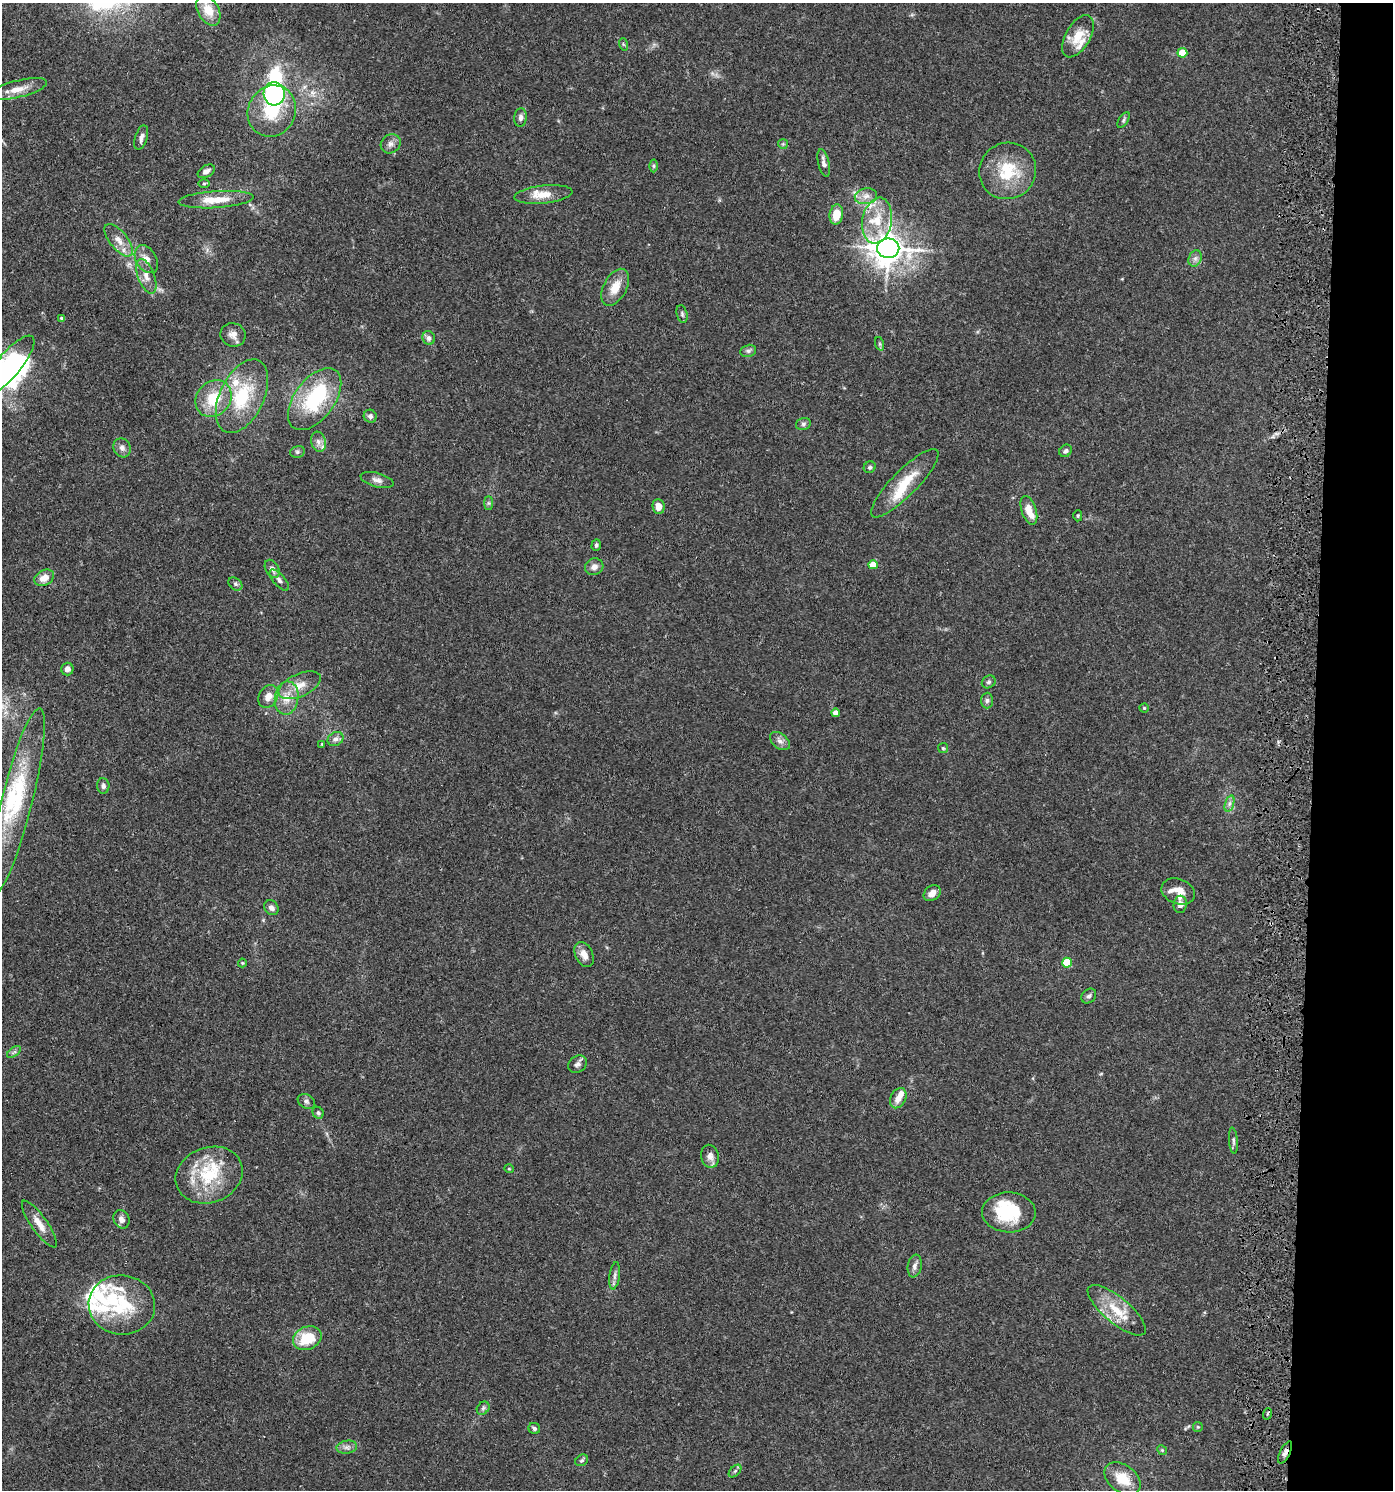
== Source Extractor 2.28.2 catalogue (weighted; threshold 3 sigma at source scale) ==
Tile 6 of 3 x 3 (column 3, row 2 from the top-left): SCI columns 3050-4440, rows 1495-2982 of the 4601 x 4480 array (HDU 1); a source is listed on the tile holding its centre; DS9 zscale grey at full resolution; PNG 1395 x 1492 px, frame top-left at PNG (2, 3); each listed source drawn as its Kron ellipse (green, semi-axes under 4 px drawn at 4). Shown black and unused: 6% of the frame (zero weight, under 3 of 5 exposures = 3% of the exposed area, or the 3 px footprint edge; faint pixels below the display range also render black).
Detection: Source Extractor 2.28.2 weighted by HDU 2 'WHT'; one run over the whole footprint, this tile lists its part. Background 0.0249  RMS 0.0022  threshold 0.00982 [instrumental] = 3 sigma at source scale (4.5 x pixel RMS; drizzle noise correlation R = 1.50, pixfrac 1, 0.05/0.05 arcsec/px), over >= 5 px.
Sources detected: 130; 4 inside a brighter object's white glare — neither listed nor drawn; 18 inside a brighter listed object's ellipse — not listed separately; the other 108 listed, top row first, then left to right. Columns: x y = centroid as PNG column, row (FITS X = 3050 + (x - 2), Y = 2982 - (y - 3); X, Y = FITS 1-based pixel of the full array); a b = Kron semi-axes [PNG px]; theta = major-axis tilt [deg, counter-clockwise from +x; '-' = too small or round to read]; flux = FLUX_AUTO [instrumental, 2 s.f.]
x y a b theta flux
208 10 16 10 -61 4.1
1078 36 23 12 60 4.3
623 44 6 4 -71 0.28
1182 53 5 5 - 6.3
18 89 30 8 14 3
274 94 11 10 - 33
272 111 26 23 62 9.1
520 118 9 6 84 0.89
1123 120 9 4 58 0.43
141 138 12 6 73 0.98
391 144 10 9 - 1.1
783 144 5 5 - 0.3
824 163 14 5 -77 1
653 166 6 4 -89 0.35
206 171 9 5 29 1
1008 171 29 28 - 9.9
204 184 6 4 1 0.31
543 194 29 9 6 3.5
866 196 11 7 9 1.5
216 200 37 8 4 4.8
836 215 10 7 80 3.8
877 221 23 14 80 6
119 240 19 9 -51 2.4
888 248 11 10 - 320
1195 258 8 6 69 0.76
146 259 15 10 -59 1.9
146 276 18 8 -69 2
615 287 20 11 62 3.6
682 314 9 5 -76 0.48
62 318 4 3 - 0.56
233 335 13 11 -18 1.5
429 338 7 6 - 0.84
880 344 7 4 -71 0.35
748 351 8 6 13 0.55
8 366 38 12 50 29
242 396 39 22 64 13
213 399 20 16 48 7.3
315 399 36 20 53 18
370 416 6 6 - 0.75
803 424 7 6 - 0.53
318 442 10 7 -74 1
122 448 10 8 -64 1
1065 451 7 5 40 0.53
297 452 7 5 14 0.5
870 467 6 5 - 0.43
377 480 17 7 -14 1.2
905 483 46 13 45 7.1
488 503 7 4 -90 0.38
658 506 7 6 - 1.7
1029 510 15 7 -72 2.7
1078 516 6 4 88 0.31
596 545 6 4 71 0.4
873 565 4 4 - 4.1
594 567 9 8 - 1.2
272 569 10 6 -61 1.1
44 578 10 7 28 2.3
279 580 13 5 -49 0.91
235 584 8 5 -42 0.51
67 669 6 6 - 0.98
989 682 7 6 - 0.52
300 685 22 11 24 3.3
268 696 12 9 58 2.1
287 698 17 11 82 3.4
987 701 8 6 88 0.61
1144 708 4 4 - 0.26
835 713 4 4 - 1.7
336 739 8 6 31 0.99
780 741 11 7 -39 1.1
322 744 4 3 - 0.19
943 748 5 5 - 0.31
103 786 8 6 -87 0.73
17 801 95 15 76 17
1229 804 8 4 71 0.6
1178 892 17 12 -21 3.1
932 893 9 7 37 1.5
1180 904 8 6 86 1.1
271 908 8 6 -48 0.93
584 954 13 8 -64 1.8
242 963 4 4 - 0.2
1067 963 5 5 - 6.6
1089 996 8 6 46 0.65
14 1052 8 4 36 0.46
577 1064 10 8 36 0.82
898 1098 11 7 62 1.8
306 1101 9 6 -32 0.63
318 1113 6 5 - 0.42
1233 1141 13 4 -85 0.56
710 1156 11 8 -77 1.3
509 1169 5 4 - 0.24
209 1175 34 27 21 12
1009 1212 27 20 -1 11
121 1219 9 7 -65 1.2
39 1224 28 8 -55 2.6
915 1266 11 7 79 1.1
615 1276 14 5 82 0.85
122 1305 33 29 -6 13
1117 1310 36 13 -40 6.1
307 1338 15 11 23 7
483 1408 7 5 46 0.53
1267 1414 6 3 71 0.32
1198 1427 5 5 - 0.25
534 1428 6 5 - 0.66
347 1447 10 6 9 0.95
1162 1450 5 4 - 0.29
1285 1452 12 5 63 1
582 1460 7 5 33 0.41
735 1471 7 4 45 0.45
1123 1479 20 13 -37 5.3
Overlapping masked pixels (flux is a lower limit): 1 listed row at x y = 1285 1452
Isophote crosses this tile's border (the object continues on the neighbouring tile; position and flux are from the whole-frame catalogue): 1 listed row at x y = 8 366